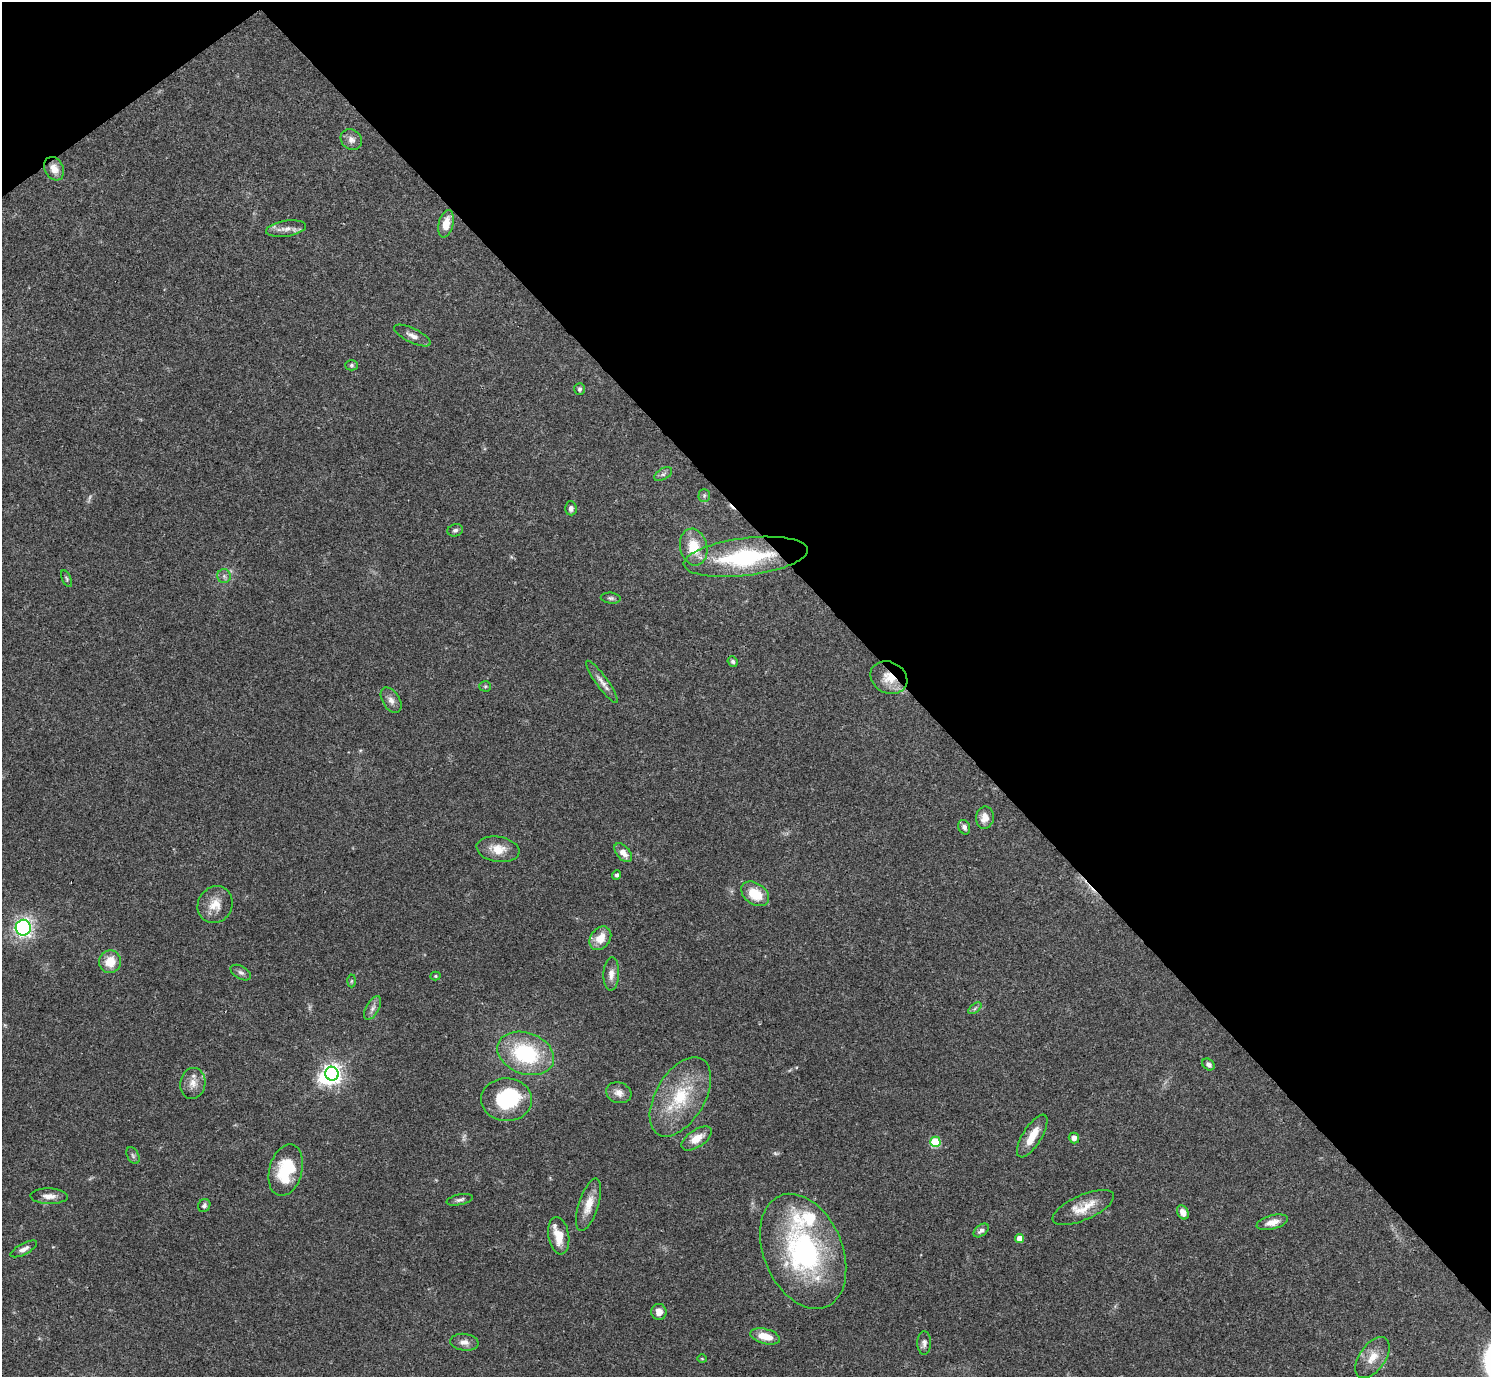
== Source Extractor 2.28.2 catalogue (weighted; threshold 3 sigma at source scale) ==
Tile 3 of 4 x 4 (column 3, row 1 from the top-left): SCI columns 2980-4468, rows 4285-5659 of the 5961 x 5958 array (HDU 1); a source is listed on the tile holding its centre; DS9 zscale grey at full resolution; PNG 1493 x 1379 px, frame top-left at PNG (2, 2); each listed source drawn as its Kron ellipse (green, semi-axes under 4 px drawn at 4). Shown black and unused: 41% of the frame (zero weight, under 3 of 4 exposures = <1% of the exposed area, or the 3 px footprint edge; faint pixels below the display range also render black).
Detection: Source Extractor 2.28.2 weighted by HDU 2 'WHT'; one run over the whole footprint, this tile lists its part. Background 0.0413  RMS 0.0026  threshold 0.0118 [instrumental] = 3 sigma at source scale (4.5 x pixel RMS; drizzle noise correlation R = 1.50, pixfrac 1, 0.05/0.05 arcsec/px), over >= 5 px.
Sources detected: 79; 3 too faint to see at this stretch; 3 inside a brighter object's white glare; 2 cosmic-ray / hot-pixel residue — neither listed nor drawn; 3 inside a brighter listed object's ellipse — not listed separately; the other 68 listed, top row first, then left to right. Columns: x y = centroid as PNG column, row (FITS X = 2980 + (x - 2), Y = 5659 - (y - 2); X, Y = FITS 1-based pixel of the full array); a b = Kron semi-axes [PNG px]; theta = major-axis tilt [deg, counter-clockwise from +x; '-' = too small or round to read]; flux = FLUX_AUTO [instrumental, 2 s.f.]
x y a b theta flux
351 139 11 10 - 1.6
54 169 12 9 -60 2.5
446 224 14 7 76 3.8
286 229 20 8 9 2.2
412 336 20 7 -26 1.9
351 365 6 5 - 0.49
580 389 6 5 - 0.64
663 474 10 5 29 0.76
704 496 6 5 - 0.54
571 508 7 5 -86 0.88
455 530 8 6 16 0.67
694 547 19 13 -76 7.1
746 557 62 19 7 28
224 576 7 6 - 0.79
67 579 9 4 -66 0.45
611 598 10 5 -6 0.67
733 661 5 4 - 0.52
889 678 19 15 -27 5.1
602 682 25 6 -54 1.9
485 686 6 5 - 0.41
391 700 14 8 -57 1.6
985 818 11 9 82 2.5
964 827 7 5 -65 0.91
498 849 22 12 -9 4.4
623 853 11 6 -49 2.4
617 875 5 4 - 0.63
755 894 15 10 -34 6.3
215 905 19 17 59 4.2
23 928 8 7 - 62
600 938 13 9 53 4
110 962 11 11 - 4.8
241 973 11 6 -31 0.9
611 974 16 8 87 2
435 976 5 4 - 0.34
351 981 6 4 88 0.36
373 1008 13 6 60 1.3
975 1008 8 4 38 0.53
526 1053 29 20 -20 24
1208 1064 7 5 -40 0.86
332 1074 7 6 - 150
193 1083 15 12 81 2.6
619 1093 13 10 -18 2
680 1097 44 24 59 16
506 1100 25 21 -1 18
1032 1136 24 9 58 5.3
697 1138 17 8 34 3.6
1074 1138 5 5 - 1.3
935 1142 5 5 - 14
133 1156 9 5 -63 0.67
286 1170 26 16 75 13
49 1196 19 8 -2 2.2
460 1200 13 5 12 0.9
589 1205 27 10 72 4.2
204 1206 7 6 - 0.75
1083 1207 33 12 24 5.5
1183 1212 7 5 -64 2
1272 1222 16 7 15 2.3
981 1230 9 5 38 1
559 1236 19 10 -80 4.8
1020 1238 4 4 - 2.2
24 1249 15 5 27 1.3
803 1251 60 39 -67 49
659 1312 8 7 - 2
765 1336 15 7 -14 4.2
464 1342 14 8 -7 1.7
924 1343 11 7 90 1.1
1372 1357 23 13 55 4.2
702 1359 5 3 - 0.23
Overlapping masked pixels (flux is a lower limit): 2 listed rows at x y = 746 557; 889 678